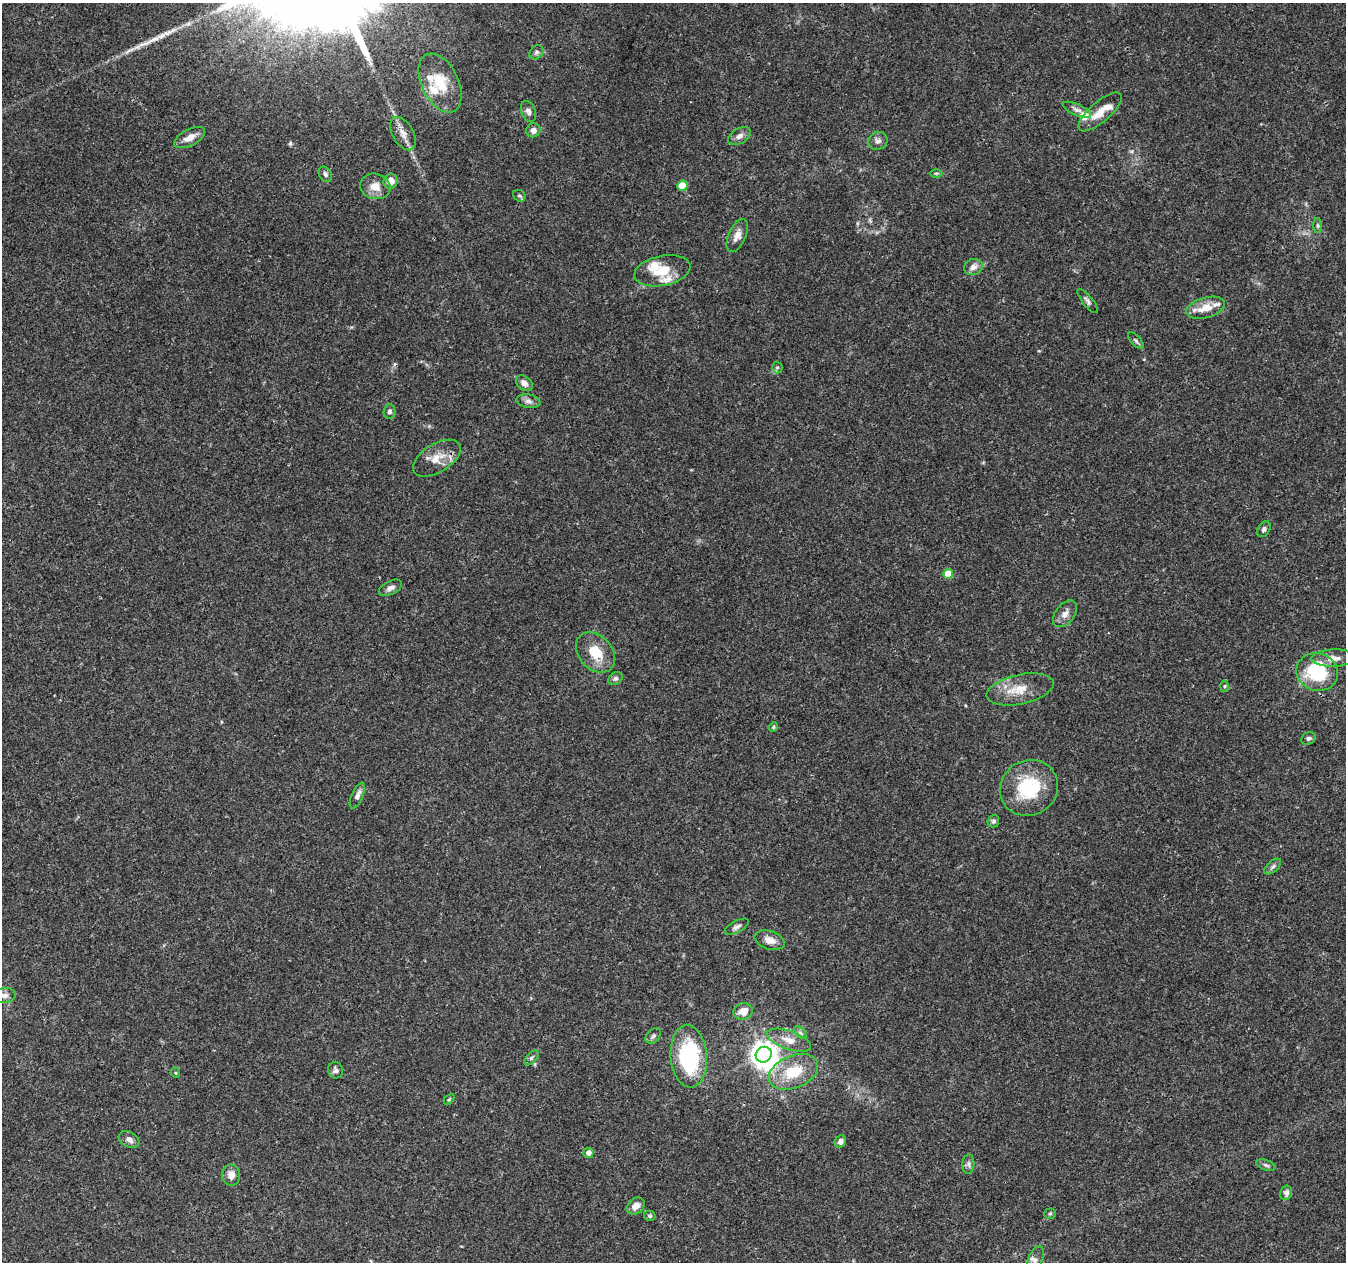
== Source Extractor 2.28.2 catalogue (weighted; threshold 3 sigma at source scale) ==
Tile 7 of 4 x 4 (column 3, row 2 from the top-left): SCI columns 2697-4040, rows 2802-4061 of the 5388 x 5541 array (HDU 1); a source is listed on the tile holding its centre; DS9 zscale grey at full resolution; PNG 1348 x 1264 px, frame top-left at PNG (2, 3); each listed source drawn as its Kron ellipse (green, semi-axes under 4 px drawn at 4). Shown black and unused: <1% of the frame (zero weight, under 3 of 4 exposures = <1% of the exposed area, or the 3 px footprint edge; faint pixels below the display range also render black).
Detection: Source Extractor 2.28.2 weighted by HDU 2 'WHT'; one run over the whole footprint, this tile lists its part. Background 0.0487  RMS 0.0025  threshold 0.0113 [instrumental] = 3 sigma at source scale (4.5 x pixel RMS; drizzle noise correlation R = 1.50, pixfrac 1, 0.0396/0.0396 arcsec/px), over >= 5 px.
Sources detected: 78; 1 inside a brighter object's white glare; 1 cosmic-ray / hot-pixel residue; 1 long thin detection or spike segment (spike, bleed or trail) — neither listed nor drawn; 6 inside a brighter listed object's ellipse — not listed separately; the other 69 listed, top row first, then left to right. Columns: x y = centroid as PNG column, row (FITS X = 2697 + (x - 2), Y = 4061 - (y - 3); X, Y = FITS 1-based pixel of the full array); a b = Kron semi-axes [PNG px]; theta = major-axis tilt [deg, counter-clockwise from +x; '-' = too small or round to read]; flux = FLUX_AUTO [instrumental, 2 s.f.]
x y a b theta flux
536 52 8 6 46 0.61
440 83 31 18 -64 8.8
1077 110 15 5 -24 1.1
528 111 11 7 -69 1
1100 112 27 10 41 3.9
533 130 7 7 - 1.4
403 134 18 10 -60 2.5
739 136 12 7 31 1.3
190 137 17 8 28 2.3
878 141 10 9 - 1
936 173 6 4 0 0.38
325 174 8 6 -59 0.74
390 181 8 7 - 2.4
375 186 15 12 -15 3.1
682 186 5 5 - 6.2
519 196 7 5 -36 0.48
1318 225 7 4 -90 0.4
737 235 18 8 66 2
973 267 9 8 - 1.4
662 271 28 15 11 6.1
1088 301 15 5 -51 0.81
1205 308 20 10 15 4.2
1136 341 10 5 -47 0.52
777 367 6 5 - 0.4
524 383 9 6 -37 1.6
528 401 12 6 -9 1.1
390 412 7 6 - 0.82
437 458 27 14 31 4.2
1264 529 8 6 60 0.65
948 574 5 5 - 4.7
390 588 12 6 26 1.1
1065 614 15 9 53 1.7
595 652 22 16 -48 6.1
1333 658 22 8 2 2.2
1317 672 21 18 -16 16
615 679 8 6 32 0.68
1225 686 5 3 - 0.28
1020 689 34 15 12 5.7
773 727 5 4 - 0.34
1308 738 7 6 - 0.67
1029 788 29 27 32 15
357 796 14 5 66 1.2
993 821 6 5 - 0.56
1273 867 10 5 41 0.68
737 927 13 6 28 0.93
770 940 15 9 -18 2.2
5 995 11 7 7 1
743 1011 10 8 18 2.8
800 1033 8 4 -44 0.63
653 1036 9 6 44 0.7
789 1040 23 9 -19 3.2
764 1055 8 7 - 240
689 1056 31 18 -85 25
531 1058 9 5 48 0.55
335 1070 8 7 - 0.86
793 1072 26 16 22 9
176 1073 5 3 - 0.24
449 1099 6 3 46 0.3
129 1140 11 7 -30 1.3
840 1141 6 5 - 0.97
588 1153 5 5 - 1.3
968 1164 10 6 87 0.78
1266 1165 10 5 -18 0.57
231 1175 10 9 - 1.9
1286 1193 7 6 - 1.1
636 1206 10 7 39 2
1050 1214 5 5 - 0.36
650 1216 6 5 - 0.41
1035 1260 14 7 69 1.3
Overlapping masked pixels (flux is a lower limit): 3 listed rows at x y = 1100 112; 437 458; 1029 788
Isophote crosses this tile's border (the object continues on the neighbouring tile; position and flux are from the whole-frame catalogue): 1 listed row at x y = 1035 1260